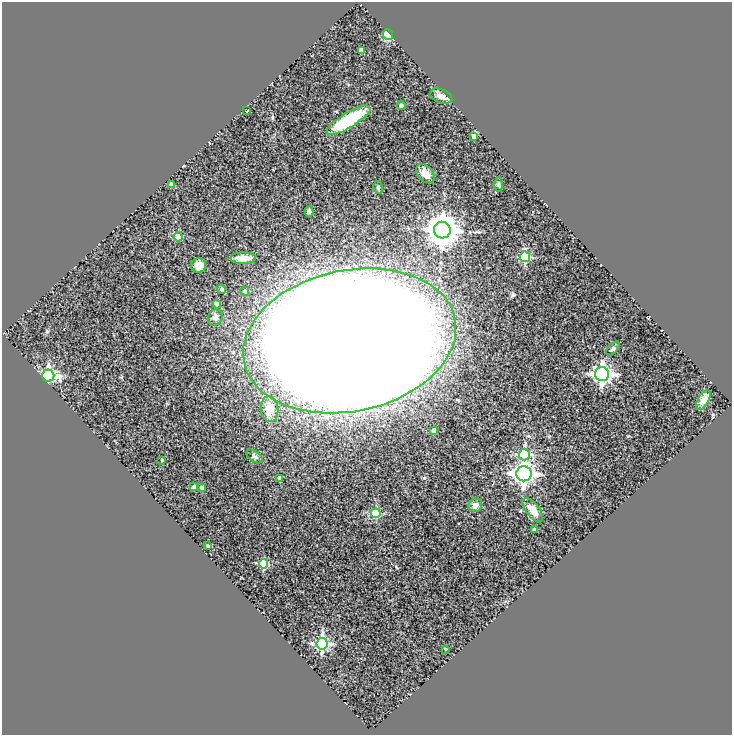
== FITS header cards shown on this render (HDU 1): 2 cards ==
NAXIS1  =                  730
NAXIS2  =                  733

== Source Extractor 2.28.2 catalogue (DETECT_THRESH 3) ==
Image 730 x 733 px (HDU 1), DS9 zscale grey, 1 PNG px = 1 image px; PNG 734 x 737 px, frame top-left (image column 1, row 733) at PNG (2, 2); each listed source drawn as its Kron ellipse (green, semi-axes under 4 px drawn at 4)
Background 1.94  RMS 0.16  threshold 0.481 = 3 sigma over >= 5 px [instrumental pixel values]
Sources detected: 43; all 43 listed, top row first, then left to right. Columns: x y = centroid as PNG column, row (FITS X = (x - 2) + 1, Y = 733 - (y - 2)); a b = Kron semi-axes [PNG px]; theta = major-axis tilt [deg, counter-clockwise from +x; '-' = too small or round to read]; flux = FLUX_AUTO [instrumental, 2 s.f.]
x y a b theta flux
388 35 5 5 - 220
361 50 4 4 - 93
441 96 12 7 -20 63
401 106 5 4 - 19
247 111 3 3 - 100
349 120 25 7 31 570
474 136 4 4 - 100
425 173 11 7 -48 86
171 184 4 4 - 26
498 185 7 3 90 15
378 187 6 5 - 20
309 211 5 3 - 18
442 230 8 8 - 19000
178 237 4 4 - 300
525 257 5 5 - 910
243 258 13 6 -1 93
199 265 7 7 - 97
222 289 5 4 - 26
245 291 4 4 - 21
217 304 4 4 - 79
215 317 8 7 - 34
350 341 108 70 12 72000
613 348 8 4 46 20
602 374 7 7 - 4200
48 376 6 6 - 2700
703 400 11 5 60 70
270 409 13 8 -86 190
434 430 4 4 - 53
524 454 6 5 - 1000
254 456 9 5 -35 25
162 460 3 2 - 8.8
524 474 7 7 - 6300
280 478 4 4 - 61
193 487 4 3 - 21
202 487 3 3 - 40
475 505 7 6 - 57
533 510 14 6 -53 120
376 513 5 5 - 600
534 529 3 3 - 26
208 546 3 3 - 26
264 564 4 4 - 550
322 644 6 5 - 2200
445 649 3 2 - 15